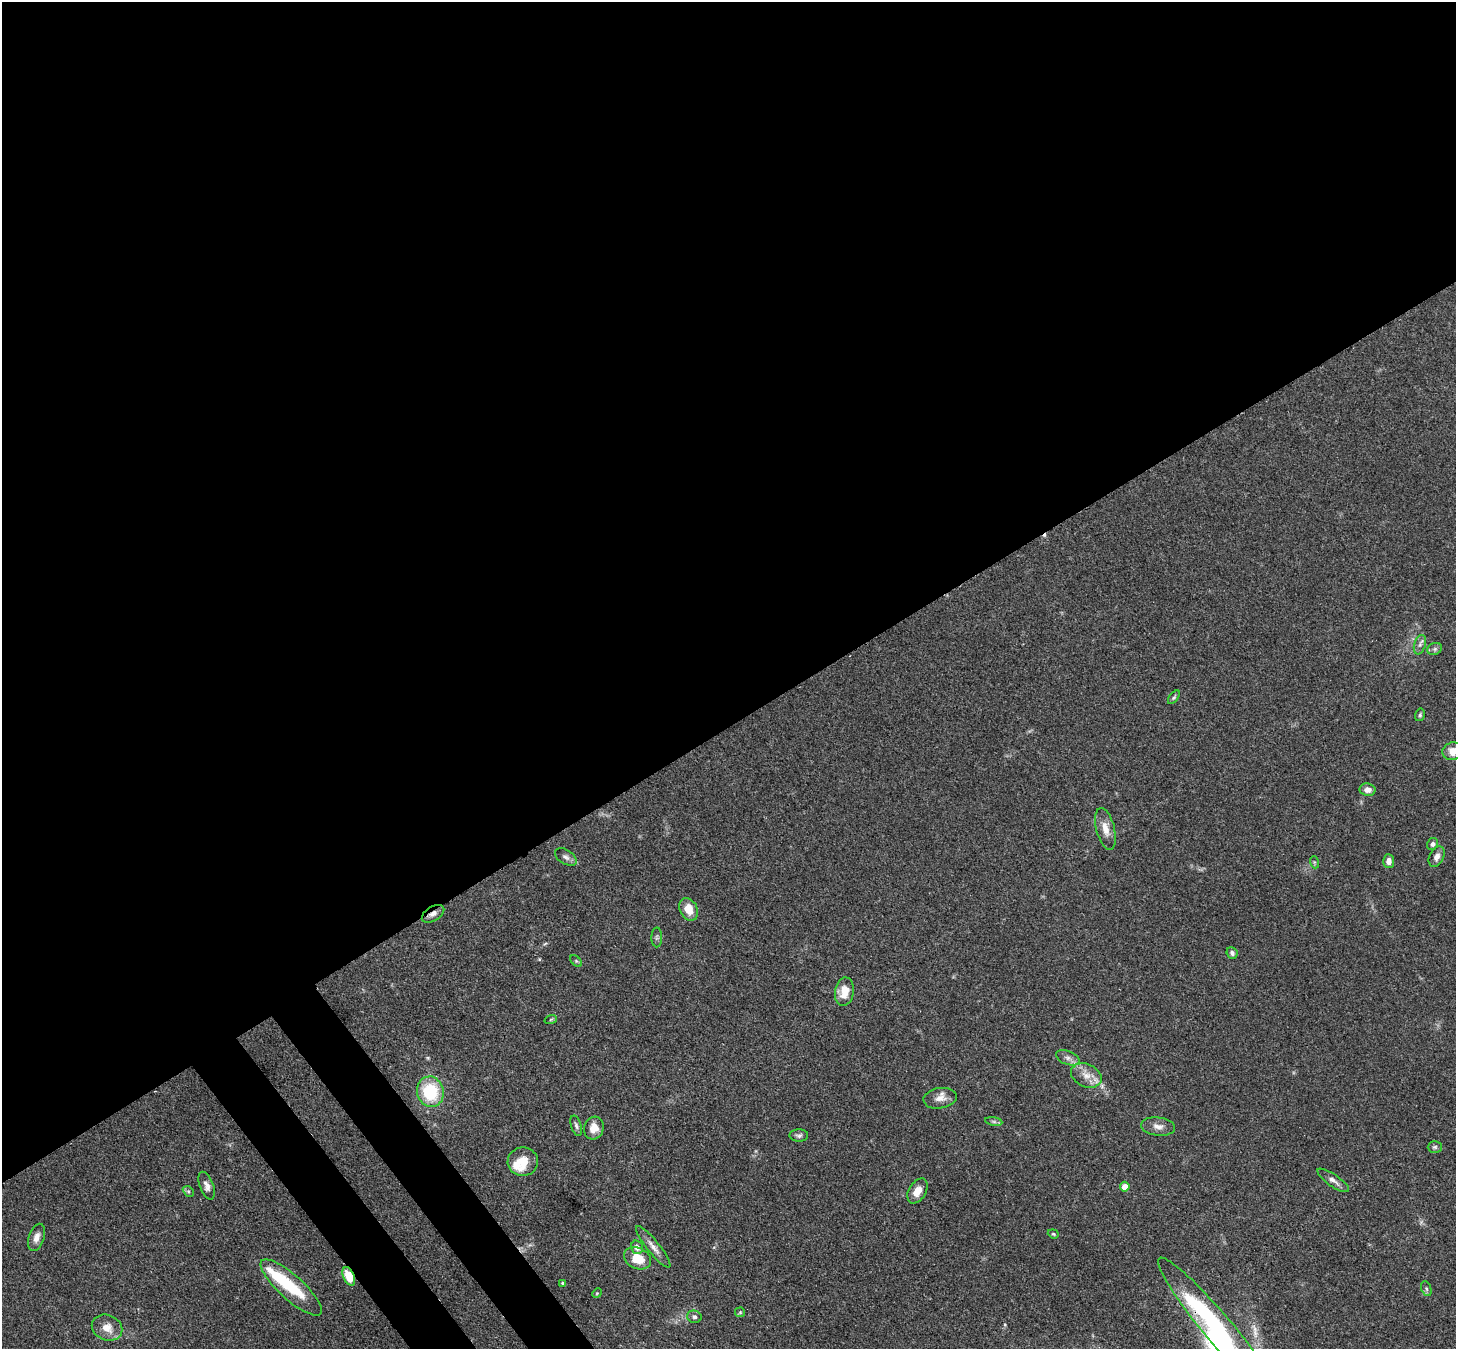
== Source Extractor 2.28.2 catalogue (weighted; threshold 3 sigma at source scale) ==
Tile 2 of 4 x 4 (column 2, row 1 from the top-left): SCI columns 1533-2986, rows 4252-5598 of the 5972 x 5944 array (HDU 1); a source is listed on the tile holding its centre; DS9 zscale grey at full resolution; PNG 1458 x 1351 px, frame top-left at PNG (2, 2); each listed source drawn as its Kron ellipse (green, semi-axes under 4 px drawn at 4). Shown black and unused: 56% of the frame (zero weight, under 3 of 4 exposures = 7% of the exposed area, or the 3 px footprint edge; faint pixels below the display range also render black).
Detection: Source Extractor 2.28.2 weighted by HDU 2 'WHT'; one run over the whole footprint, this tile lists its part. Background 0.157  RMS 0.0047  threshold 0.0213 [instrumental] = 3 sigma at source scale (4.5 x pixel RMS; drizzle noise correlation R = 1.50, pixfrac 1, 0.05/0.05 arcsec/px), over >= 5 px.
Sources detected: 53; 2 inside a brighter object's white glare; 1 cosmic-ray / hot-pixel residue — neither listed nor drawn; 1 inside a brighter listed object's ellipse — not listed separately; the other 49 listed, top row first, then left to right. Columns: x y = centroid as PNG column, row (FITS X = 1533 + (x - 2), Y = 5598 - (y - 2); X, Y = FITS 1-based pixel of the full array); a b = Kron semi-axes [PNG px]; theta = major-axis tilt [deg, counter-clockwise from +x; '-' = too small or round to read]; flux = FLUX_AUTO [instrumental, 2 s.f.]
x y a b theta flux
1420 645 10 5 74 1.6
1435 649 7 6 - 1.2
1174 697 8 4 50 0.79
1420 715 6 5 - 0.9
1453 751 10 8 13 5.2
1368 790 8 6 -9 3
1105 829 21 9 -75 5.3
1433 844 6 5 - 1.2
566 857 12 7 -33 1.9
1437 857 11 7 64 2.7
1389 861 7 5 -87 2.6
1314 862 6 4 -72 0.65
689 909 12 8 -63 6.8
433 914 12 7 32 2.6
657 937 10 5 89 1.1
1232 953 6 5 - 1.3
576 961 7 4 -45 0.7
844 992 14 9 82 7
551 1019 6 4 19 0.63
1068 1058 12 6 -21 2.2
1086 1075 16 11 -25 5.4
430 1092 15 13 -74 25
940 1098 17 10 9 4.1
994 1121 8 4 -9 0.97
576 1126 10 5 -73 1.4
1158 1126 17 9 -7 3.5
594 1128 11 9 73 5.2
799 1135 9 6 -1 1.3
1435 1147 7 5 0 1
523 1162 15 14 - 7.8
1333 1180 19 6 -34 2.6
207 1186 14 7 -70 2.6
1125 1187 5 4 - 5.4
188 1191 6 4 -43 0.82
917 1191 13 8 59 4.7
1053 1234 6 4 -21 0.61
36 1237 14 8 71 3.2
637 1247 7 6 - 2.3
653 1247 26 6 -51 3.8
637 1258 14 10 -25 9.6
349 1276 10 5 -65 12
563 1283 4 3 - 0.83
291 1287 39 12 -42 22
1426 1289 8 5 -71 0.94
597 1293 5 4 - 0.51
740 1312 5 5 - 0.64
694 1317 7 6 - 1.4
107 1328 16 12 -22 5.6
1219 1329 93 14 -50 86
Overlapping masked pixels (flux is a lower limit): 3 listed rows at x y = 433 914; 349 1276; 1219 1329
Isophote crosses this tile's border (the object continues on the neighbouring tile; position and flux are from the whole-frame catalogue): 2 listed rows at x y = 1453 751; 1219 1329